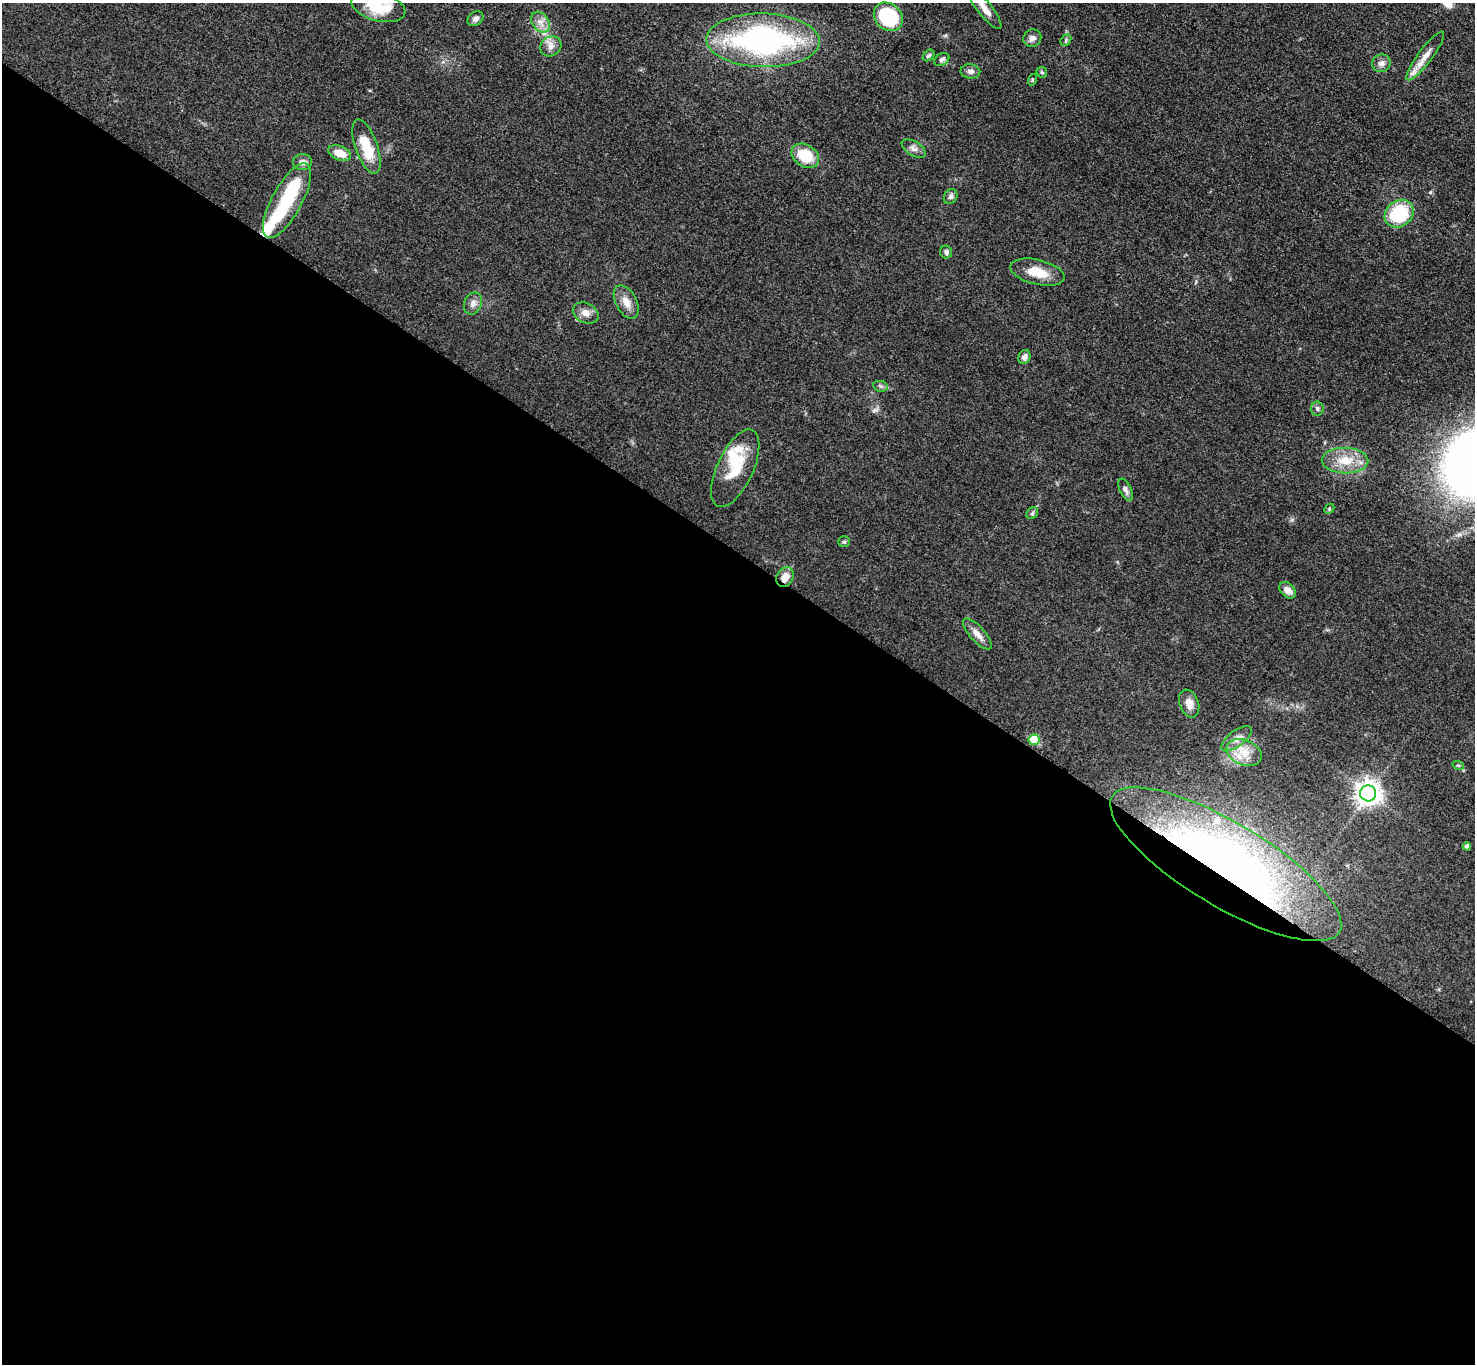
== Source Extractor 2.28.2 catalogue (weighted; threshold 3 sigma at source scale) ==
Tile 14 of 4 x 4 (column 2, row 4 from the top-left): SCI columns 1485-2957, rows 163-1524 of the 5911 x 5916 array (HDU 1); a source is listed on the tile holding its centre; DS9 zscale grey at full resolution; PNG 1477 x 1366 px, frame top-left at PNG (2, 3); each listed source drawn as its Kron ellipse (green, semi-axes under 4 px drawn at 4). Shown black and unused: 60% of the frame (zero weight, under 3 of 5 exposures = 1% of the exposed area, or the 3 px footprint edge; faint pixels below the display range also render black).
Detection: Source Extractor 2.28.2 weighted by HDU 2 'WHT'; one run over the whole footprint, this tile lists its part. Background 0.0533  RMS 0.0058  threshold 0.0262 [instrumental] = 3 sigma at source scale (4.5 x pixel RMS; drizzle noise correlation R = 1.50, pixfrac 1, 0.05/0.05 arcsec/px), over >= 5 px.
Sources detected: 54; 1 inside a brighter object's white glare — neither listed nor drawn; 4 inside a brighter listed object's ellipse — not listed separately; the other 49 listed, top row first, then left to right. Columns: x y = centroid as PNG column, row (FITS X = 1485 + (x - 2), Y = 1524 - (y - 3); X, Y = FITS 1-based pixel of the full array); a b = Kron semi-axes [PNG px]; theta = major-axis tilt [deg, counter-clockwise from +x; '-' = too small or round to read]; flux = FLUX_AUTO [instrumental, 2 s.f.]
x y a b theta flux
378 6 28 14 -15 19
985 9 24 7 -51 5.6
888 17 16 13 -42 42
475 19 8 6 38 2.1
541 22 11 8 -54 4.2
1032 38 9 8 - 3
763 40 57 27 -1 140
1066 40 6 5 - 0.88
551 46 11 9 35 3.8
929 55 6 5 - 1.1
1425 56 30 7 53 7
942 60 8 6 32 1.7
1381 63 9 8 - 2.9
970 71 10 7 -8 2.3
1042 72 6 5 - 0.89
1032 80 6 4 73 0.7
366 147 28 11 -70 17
914 148 13 7 -31 2.7
340 153 12 7 -22 7.3
805 156 15 11 -32 19
302 162 9 8 - 2.8
951 197 8 6 62 1.7
287 201 42 15 61 34
1399 214 15 13 38 34
946 252 6 6 - 1.6
1037 272 28 12 -13 11
626 302 18 10 -62 6
473 303 11 8 67 3.2
586 313 13 10 -26 4.4
1024 357 7 6 - 2.8
880 386 7 5 -12 1.3
1317 409 7 6 - 1.7
1345 461 23 13 -1 12
735 468 42 18 65 22
1125 490 12 6 -65 2.2
1329 509 5 4 - 0.76
1032 513 6 5 - 1
844 542 6 5 - 0.94
785 577 10 8 58 5.5
1288 590 9 6 -44 4.4
977 634 19 7 -48 4.7
1189 703 14 9 -69 5
1237 739 18 8 38 4.7
1034 740 5 5 - 19
1244 753 18 12 -22 9.8
1458 765 6 3 -18 0.7
1368 793 8 8 - 540
1467 846 4 4 - 1.8
1226 864 132 41 -31 330
Overlapping masked pixels (flux is a lower limit): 2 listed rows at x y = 785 577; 1226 864
Isophote crosses this tile's border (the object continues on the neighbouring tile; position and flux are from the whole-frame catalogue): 2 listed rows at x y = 378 6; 888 17